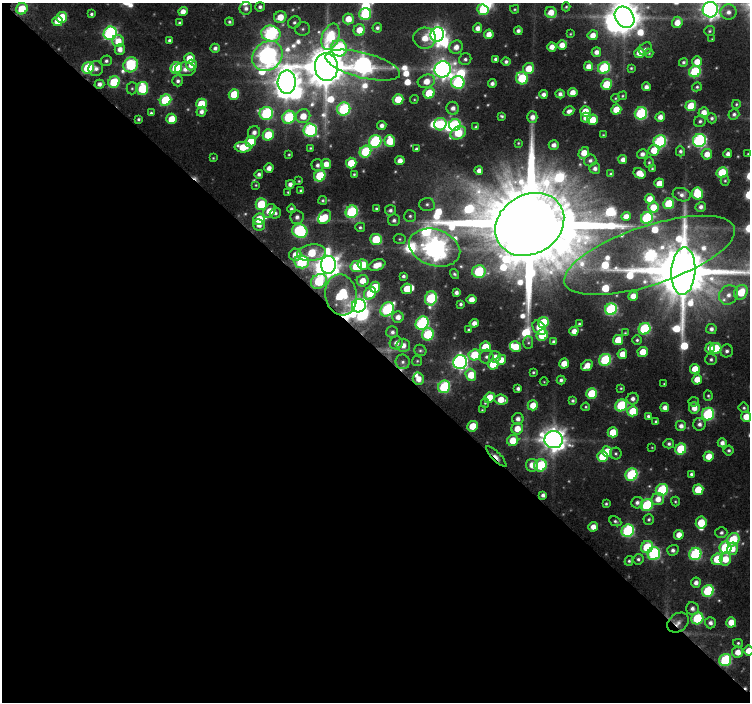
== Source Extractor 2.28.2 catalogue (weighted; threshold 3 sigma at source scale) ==
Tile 3 of 2 x 2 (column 1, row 2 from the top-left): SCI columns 18-765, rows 66-765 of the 1535 x 1533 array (HDU 1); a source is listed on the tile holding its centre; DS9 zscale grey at full resolution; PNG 752 x 704 px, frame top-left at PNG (2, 3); each listed source drawn as its Kron ellipse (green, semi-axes under 4 px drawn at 4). Shown black and unused: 51% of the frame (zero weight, under 8 of 15 exposures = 4% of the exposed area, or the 3 px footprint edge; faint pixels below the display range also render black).
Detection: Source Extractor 2.28.2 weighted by HDU 2 'WHT'; one run over the whole footprint, this tile lists its part. Background 0.145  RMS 0.021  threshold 0.085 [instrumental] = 3 sigma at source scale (4.09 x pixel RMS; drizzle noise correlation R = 1.36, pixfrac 0.8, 0.0396/0.0396 arcsec/px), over >= 5 px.
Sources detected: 397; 15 too faint to see at this stretch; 12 inside a brighter object's white glare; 2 cosmic-ray / hot-pixel residue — neither listed nor drawn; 10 inside a brighter listed object's ellipse — not listed separately; the other 358 listed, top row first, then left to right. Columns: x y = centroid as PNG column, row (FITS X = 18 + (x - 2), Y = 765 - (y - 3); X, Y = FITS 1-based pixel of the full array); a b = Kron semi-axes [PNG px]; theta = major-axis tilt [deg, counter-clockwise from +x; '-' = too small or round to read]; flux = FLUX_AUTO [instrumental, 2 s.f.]
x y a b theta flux
260 7 5 4 - 6.6
566 7 4 3 - 2.7
246 8 6 6 - 8.8
22 9 6 5 - 66
515 9 4 3 - 2.5
483 10 6 5 - 78
710 10 7 7 - 1200
183 12 5 4 - 18
551 12 6 5 - 29
728 12 8 7 - 14
91 14 4 3 - 4.5
365 14 6 5 - 180
62 17 5 5 - 92
280 17 6 6 - 38
624 17 11 9 -57 4800
348 19 5 5 - 36
57 21 5 5 - 32
229 22 4 4 - 4.1
294 22 6 5 - 5.5
677 22 6 5 - 29
179 23 4 3 - 3.3
377 28 5 4 - 6.4
478 28 5 4 - 14
303 29 7 6 - 6.2
359 30 6 5 - 38
518 31 4 4 - 7.8
710 31 5 5 - 3.4
110 33 7 6 - 470
271 33 10 7 -14 420
489 34 5 4 - 20
570 34 4 3 - 2
437 35 7 6 - 1100
593 35 5 5 - 21
330 37 14 8 69 150
425 38 11 10 - 36
712 39 3 3 - 1.6
169 40 3 3 - 5.6
118 41 6 6 - 32
562 45 5 4 - 22
456 47 7 6 - 18
552 47 4 4 - 19
215 48 4 4 - 7.8
339 48 8 8 - 270
120 49 5 5 - 17
645 49 7 5 44 4.9
596 52 4 4 - 13
639 53 5 5 - 26
649 53 4 4 - 2.9
267 56 16 14 41 1400
189 58 5 5 - 34
465 59 6 5 - 5.7
495 59 4 3 - 5
106 61 5 5 - 5.6
506 62 4 4 - 6.4
683 62 4 4 - 4.7
697 62 5 5 - 27
131 65 8 6 47 230
191 65 5 5 - 24
363 65 38 12 -14 1200
588 66 5 4 - 18
326 67 14 11 -85 9700
88 68 6 5 - 180
176 68 6 5 - 140
529 68 6 5 - 40
604 68 6 5 - 200
631 68 3 3 - 2.5
96 69 7 7 - 11
185 69 10 7 -4 15
443 69 8 8 - 1400
695 72 6 5 - 180
522 78 6 6 - 140
178 81 5 5 - 6.8
426 81 9 6 16 31
114 82 6 5 - 130
287 82 11 9 87 2700
458 82 7 6 - 260
492 83 4 4 - 8.3
99 84 5 4 - 10
607 84 5 5 - 92
646 87 4 4 - 11
697 87 5 4 - 3.6
132 88 6 5 - 3.5
142 88 6 5 - 150
573 92 5 4 - 23
429 93 6 5 - 83
234 94 5 5 - 74
543 94 4 4 - 10
560 94 5 4 - 8.6
623 96 5 4 - 2.6
615 98 4 3 - 2.3
398 99 5 5 - 58
414 99 4 3 - 2
166 100 6 5 - 170
201 104 5 5 - 80
736 104 4 4 - 2.8
691 106 5 5 - 78
453 108 6 6 - 12
344 109 7 6 - 240
616 110 5 5 - 44
569 111 6 4 29 10
585 111 5 5 - 45
201 112 5 4 - 9.3
704 112 5 5 - 21
151 113 4 3 - 3.9
266 113 7 6 - 260
641 113 6 6 - 230
734 114 5 5 - 6
303 116 7 7 - 37
502 116 4 3 - 3.6
289 117 7 6 - 190
532 117 6 5 - 14
660 117 5 4 - 17
586 118 5 5 - 17
712 118 5 5 - 5.1
138 119 3 3 - 3.9
171 119 5 5 - 49
592 120 5 5 - 56
700 121 6 5 - 5.4
440 124 6 6 - 110
455 125 6 6 - 190
382 126 5 4 - 10
476 127 4 3 - 4.1
310 130 7 6 - 340
254 132 6 6 - 12
458 133 8 6 31 89
268 135 5 5 - 90
603 135 4 4 - 2.5
699 140 6 6 - 460
251 141 5 5 - 69
390 141 6 5 - 61
660 141 6 6 - 270
375 142 6 6 - 270
518 143 3 3 - 2.2
554 145 5 4 - 12
243 147 8 5 -2 52
310 148 4 3 - 2.6
416 149 4 3 - 4.5
654 150 6 5 - 45
680 151 5 4 - 5.4
365 152 6 5 - 160
584 153 6 5 - 38
289 154 3 3 - 2.3
642 154 5 4 - 10
707 154 5 5 - 24
728 154 4 4 - 11
748 154 3 2 - 1.5
213 158 3 3 - 1.8
590 160 6 6 - 7.6
623 160 4 4 - 14
400 161 4 4 - 17
649 162 5 4 - 3.3
351 163 5 5 - 71
326 164 5 5 - 22
317 165 6 6 - 7.9
269 168 5 4 - 15
595 168 5 5 - 9.8
652 168 4 3 - 2.5
479 171 4 4 - 13
639 173 6 5 - 36
722 173 5 5 - 100
259 174 4 4 - 6.9
354 174 4 3 - 2.8
611 174 4 3 - 4.6
320 176 6 5 - 120
299 181 3 3 - 2.1
725 181 5 4 - 2.8
659 183 5 4 - 29
290 184 4 4 - 11
256 185 3 3 - 2.1
301 191 4 3 - 4.3
288 192 3 3 - 2.1
697 193 6 5 - 99
682 195 9 6 -16 9.7
650 199 5 5 - 27
323 200 4 4 - 3.6
261 204 6 5 - 100
427 204 7 6 - 6.3
669 204 5 5 - 110
653 207 5 5 - 42
701 207 5 5 - 9.1
291 209 4 4 - 5.3
376 209 4 3 - 3.5
390 210 5 5 - 6.6
269 211 8 5 56 41
352 212 6 6 - 240
275 213 6 5 - 5.4
410 216 6 6 - 4.5
626 216 5 4 - 18
297 217 7 6 - 9.7
325 217 7 5 55 42
647 218 6 5 - 200
259 219 6 5 - 73
394 220 6 6 - 6.9
530 224 36 29 31 74000
259 225 6 5 - 17
360 227 5 5 - 4
300 231 8 6 -23 300
376 239 6 5 - 110
400 239 6 5 - 3.3
435 248 26 18 -18 3000
312 253 14 8 6 100
295 255 6 6 - 32
650 255 89 29 18 570
302 262 7 6 - 260
363 264 5 5 - 45
328 265 9 7 -88 2100
377 265 9 5 22 29
356 267 6 5 - 94
479 271 6 6 - 180
683 271 24 12 86 21000
454 274 5 4 - 4.3
403 276 4 4 - 5.4
319 281 8 6 36 180
363 281 6 5 - 31
375 287 5 5 - 75
407 289 5 5 - 48
741 292 8 6 54 68
370 293 7 5 56 60
456 293 4 4 - 8.7
341 295 20 16 -81 160
728 295 10 9 - 20
633 296 5 4 - 20
431 298 7 6 - 190
471 300 5 4 - 24
461 304 4 3 - 4.6
359 306 7 6 - 870
387 309 8 6 48 280
611 309 6 5 - 280
398 317 6 5 - 16
543 322 5 5 - 93
422 323 7 6 - 350
474 323 4 4 - 15
579 324 3 3 - 2.8
539 328 8 5 -51 36
645 329 6 5 - 220
711 329 5 5 - 8.5
469 330 3 3 - 3.9
574 331 4 4 - 19
392 332 6 6 - 7.7
625 333 4 4 - 2.1
428 334 6 6 - 140
542 335 6 5 - 100
618 340 5 5 - 60
637 340 4 4 - 3.9
553 342 4 4 - 5
396 343 6 6 - 15
528 343 6 5 - 3.4
403 345 7 6 - 17
485 347 5 5 - 65
515 347 5 5 - 46
710 348 5 4 - 21
716 349 6 5 - 120
420 350 6 5 - 4
727 351 6 6 - 7.3
643 352 5 5 - 43
622 354 5 4 - 30
475 355 6 5 - 90
486 357 7 7 - 8.5
495 357 6 5 - 17
711 359 6 5 - 5.3
501 360 5 5 - 26
605 360 6 5 - 200
417 361 5 5 - 2.8
403 362 7 7 - 7
460 362 7 6 - 730
493 364 5 5 - 71
564 364 5 5 - 34
587 365 6 5 - 27
695 369 5 5 - 36
533 372 3 3 - 3.1
471 375 6 5 - 54
418 379 6 5 - 22
697 379 5 5 - 33
561 380 4 4 - 6
544 382 4 3 - 1.7
664 384 3 2 - 1.7
444 387 6 6 - 210
518 388 4 4 - 7.3
621 388 3 3 - 2.4
592 393 5 5 - 100
708 396 5 4 - 3.3
490 398 5 5 - 52
501 399 7 5 -5 37
633 399 6 6 - 9.6
573 401 4 4 - 4.6
694 402 5 4 - 3.2
485 403 5 4 - 2.5
533 405 5 5 - 37
621 405 6 5 - 170
586 407 4 4 - 2.6
665 407 4 4 - 14
694 408 6 5 - 22
744 408 5 5 - 3.9
482 410 3 3 - 2
633 411 5 5 - 65
708 414 6 6 - 240
648 416 4 3 - 5.4
746 417 5 5 - 35
518 419 5 5 - 11
656 421 4 3 - 4
699 424 6 6 - 8.7
472 426 5 5 - 60
681 426 5 5 - 11
517 429 6 5 - 34
613 432 5 5 - 50
513 440 6 5 - 49
554 440 9 8 - 2500
722 443 4 4 - 11
669 444 5 5 - 5.7
652 447 4 3 - 1.5
681 449 6 5 - 120
729 450 5 5 - 5
607 451 5 5 - 45
616 453 6 6 - 4.2
496 456 13 4 -46 11
709 456 5 5 - 36
603 457 5 5 - 90
532 465 6 6 - 24
541 465 6 6 - 160
691 474 4 4 - 5
631 475 6 6 - 210
662 490 6 6 - 190
698 490 5 5 - 61
543 495 4 4 - 8.1
658 499 6 6 - 22
675 502 5 4 - 2.7
637 503 6 5 - 8.7
606 504 3 3 - 3.1
647 505 6 5 - 180
649 519 5 5 - 4.3
615 521 6 4 -26 4.3
701 523 6 5 - 68
593 527 5 4 - 20
628 531 6 6 - 290
721 533 6 5 - 6.3
679 535 5 5 - 25
733 540 7 6 - 140
647 547 6 5 - 120
725 548 6 6 - 220
732 549 6 5 - 24
673 550 6 5 - 8.2
654 554 6 6 - 260
695 554 6 6 - 260
638 559 5 5 - 5
717 559 6 5 - 77
725 559 6 5 - 40
629 561 5 4 - 3.7
696 583 5 5 - 11
708 591 6 5 - 190
692 609 6 6 - 9.4
697 618 6 5 - 170
731 622 5 5 - 35
678 623 12 9 38 14
710 623 5 5 - 9.2
738 643 5 3 - 3.4
749 651 5 5 - 31
738 652 5 5 - 24
725 660 6 6 - 220
Overlapping masked pixels (flux is a lower limit): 6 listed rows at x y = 319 281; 341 295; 359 306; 496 456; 678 623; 725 660
Isophote crosses this tile's border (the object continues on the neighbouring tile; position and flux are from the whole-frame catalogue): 4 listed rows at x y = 710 10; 624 17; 746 417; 749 651